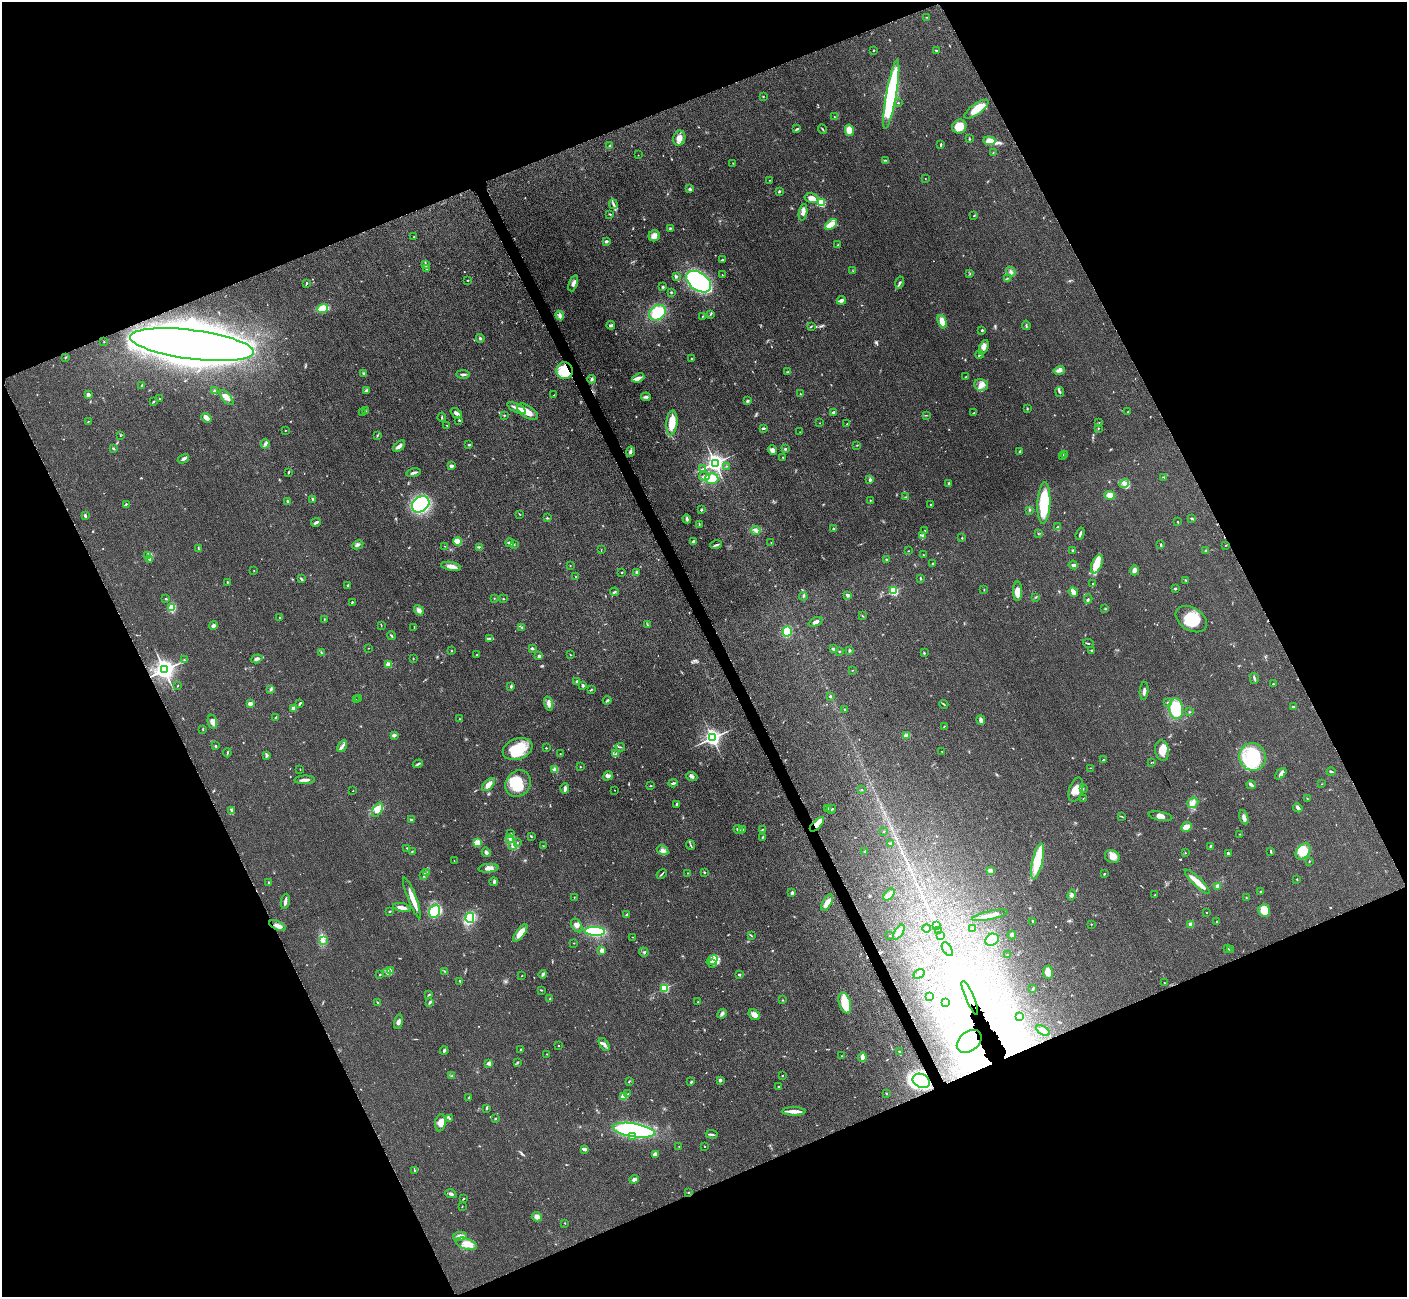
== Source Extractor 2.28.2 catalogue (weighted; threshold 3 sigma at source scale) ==
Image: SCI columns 65-5683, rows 190-5367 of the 5701 x 5665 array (HDU 1 of 3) = the unmasked area's bounding box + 8 px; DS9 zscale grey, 4 x 4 block average (1 PNG px = mean of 4 x 4 image px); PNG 1409 x 1299 px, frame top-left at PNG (2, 2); each listed source drawn as its Kron ellipse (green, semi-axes under 4 px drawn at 4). Shown black and unused: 44% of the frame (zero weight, under 3 of 5 exposures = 4% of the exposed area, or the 3 px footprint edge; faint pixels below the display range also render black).
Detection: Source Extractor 2.28.2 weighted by HDU 2 'WHT'. Background 0.0535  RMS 0.0059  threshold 0.0265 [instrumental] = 3 sigma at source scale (4.5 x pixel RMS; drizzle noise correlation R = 1.50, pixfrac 1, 0.05/0.05 arcsec/px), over >= 5 px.
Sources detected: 683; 2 too faint to see at this stretch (4 x 4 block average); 23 inside a brighter object's white glare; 4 cosmic-ray / hot-pixel residue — neither listed nor drawn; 8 coinciding with a brighter row at this scale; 46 inside a brighter listed object's ellipse — not listed separately; of the other 600, all 500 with FLUX_AUTO >= 1.31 (the completeness limit of this list) listed and drawn (100 fainter detections not listed), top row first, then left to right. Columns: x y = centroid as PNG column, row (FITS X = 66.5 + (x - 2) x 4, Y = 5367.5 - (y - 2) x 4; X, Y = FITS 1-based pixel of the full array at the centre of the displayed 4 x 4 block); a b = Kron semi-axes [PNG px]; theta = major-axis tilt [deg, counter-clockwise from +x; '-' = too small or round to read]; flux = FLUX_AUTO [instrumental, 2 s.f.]
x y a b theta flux
926 17 3 2 - 1.6
873 50 2 2 - 2.2
937 50 3 2 - 3.2
891 94 35 5 80 560
763 96 2 2 - 4
898 103 2 2 - 2.1
976 109 14 5 35 54
834 116 2 2 - 1.3
959 127 7 7 - 45
797 129 3 2 - 3.8
822 129 5 2 - 3.4
849 130 6 4 -76 40
679 138 7 6 - 27
969 139 3 2 - 2.2
989 141 6 3 -5 71
941 145 3 2 - 5.9
610 146 3 2 - 4.7
993 153 2 2 - 1.8
638 155 2 2 - 1.9
885 160 4 2 - 3.1
733 163 2 2 - 1.4
925 179 2 2 - 1.7
770 180 2 2 - 1.4
690 189 3 2 - 7.5
779 191 4 2 - 3.9
812 198 7 4 -15 30
821 203 2 2 - 270
613 204 5 2 - 6.6
803 212 8 4 81 16
610 214 3 2 - 3.1
974 216 4 2 - 2.7
831 224 7 4 38 35
670 228 3 2 - 4.3
654 236 5 5 - 24
414 237 2 2 - 2.3
606 241 3 3 - 5.6
838 245 2 2 - 1.7
722 260 3 2 - 4.2
425 264 2 2 - 2.4
427 269 3 2 - 2.3
853 271 3 2 - 1.6
1011 272 5 2 - 6.7
970 273 3 2 - 2.1
722 275 2 2 - 1.3
676 276 3 2 - 3.6
1007 278 2 2 - 2.1
467 280 2 2 - 1.9
699 282 14 8 -36 500
573 283 8 4 70 16
900 283 6 2 76 5.9
306 284 3 2 - 3.4
663 287 3 3 - 4
671 292 2 2 - 2.9
841 300 5 4 - 10
323 308 6 3 21 59
658 313 9 7 38 120
710 314 2 2 - 1.9
560 315 5 3 - 9
703 316 2 2 - 1.7
942 322 7 4 -72 38
611 325 4 2 - 8.4
1026 325 5 2 - 4
811 326 4 2 - 2.1
982 330 3 2 - 3.7
480 338 4 2 - 4.7
104 342 2 2 - 1.6
192 345 62 14 -7 9200
984 347 8 4 68 16
979 355 4 2 - 5.6
65 358 2 2 - 2.2
692 358 3 2 - 2.3
1059 370 6 3 16 10
565 371 8 8 - 110
788 371 2 2 - 1.6
364 374 3 2 - 7.9
463 374 7 2 0 7.2
965 377 2 2 - 2.1
638 378 6 3 20 18
592 379 4 3 - 6.2
141 385 3 2 - 2
981 385 7 5 -17 24
367 390 4 3 - 4.2
214 391 3 2 - 4.2
1060 392 5 2 - 6.2
800 394 2 2 - 3.3
88 395 4 3 - 13
554 395 2 2 - 1.8
646 397 5 3 - 7.4
227 398 9 3 -47 19
160 399 2 2 - 2.3
748 400 3 2 - 3.4
153 402 3 2 - 2.4
517 408 10 3 -25 17
1027 409 3 2 - 2.7
365 411 2 2 - 2.2
528 412 12 6 -34 40
834 412 4 2 - 5.8
1128 412 2 2 - 2.1
363 413 2 2 - 1.5
456 413 6 2 -39 15
974 413 3 2 - 2.7
504 415 2 2 - 2.9
926 415 2 2 - 1.6
442 417 4 2 - 2.6
206 418 5 3 - 29
459 420 3 2 - 3.1
88 421 3 2 - 1.3
672 423 12 5 85 63
820 423 2 2 - 1.3
1099 423 2 2 - 1.5
847 424 2 2 - 1.4
447 425 2 2 - 1.4
763 428 4 2 - 5.3
1098 428 2 2 - 2.6
285 430 2 2 - 2.4
800 432 2 2 - 1.7
377 435 3 2 - 2.5
120 436 2 2 - 1.5
265 444 4 3 - 7.2
469 445 3 2 - 3.8
857 445 2 2 - 1.9
399 446 7 3 42 19
113 448 3 2 - 4.3
785 449 2 2 - 4.8
772 450 4 4 - 14
630 452 5 3 - 7
1020 452 2 2 - 11
1064 454 2 2 - 2.7
783 457 2 2 - 1.9
1063 457 2 2 - 1.6
183 459 6 3 31 9.5
715 463 3 3 - 1900
451 466 4 2 - 9.5
726 466 2 2 - 1.4
703 469 2 2 - 2.8
288 472 3 2 - 2.7
414 473 7 2 13 9.6
704 476 5 3 - 8.6
1164 477 2 2 - 1.6
712 479 6 5 - 55
870 480 4 3 - 6.4
949 483 2 2 - 16
1124 484 5 3 - 10
1110 495 5 3 - 49
906 497 2 2 - 1.4
313 499 3 2 - 5.9
870 500 2 2 - 1.9
288 502 4 2 - 6.8
1044 503 21 6 87 170
126 504 3 2 - 2.6
421 504 9 7 37 290
931 505 2 2 - 10
701 509 2 2 - 5.4
1029 510 2 2 - 2.1
519 514 3 2 - 2.1
85 516 4 2 - 6
547 518 3 2 - 2.8
687 519 4 3 - 6.6
1191 519 3 2 - 6
316 522 5 2 - 10
1177 522 2 2 - 2.4
699 524 3 2 - 2.3
1058 527 3 2 - 4.4
833 529 2 2 - 3.9
756 530 5 2 - 6.5
925 530 2 2 - 4.9
1038 534 2 2 - 1.5
1080 534 6 2 72 7.7
923 536 2 2 - 3.5
962 538 2 2 - 2.8
693 541 3 2 - 5.9
458 542 4 2 - 50
771 542 2 2 - 2.2
510 543 4 3 - 8.9
358 545 6 2 27 7.1
514 545 2 2 - 1.6
716 545 6 2 19 7.7
1161 545 4 2 - 2.9
1226 545 2 2 - 1.4
445 546 2 2 - 1.7
479 547 3 2 - 3.2
198 549 3 2 - 2.3
601 550 2 2 - 1.5
908 551 2 2 - 1.8
1073 551 2 2 - 24
1206 551 3 2 - 3.1
923 555 2 2 - 1.6
148 556 3 2 - 3.6
150 559 2 2 - 2
887 559 2 2 - 5.6
932 563 3 2 - 2.1
1097 564 10 5 67 61
570 565 2 2 - 1.5
1073 565 4 2 - 12
451 566 10 4 -11 19
1134 570 5 4 - 12
254 571 2 2 - 1.9
622 572 2 2 - 2.2
637 572 4 2 - 6.5
576 577 2 2 - 2.5
301 579 3 2 - 5
921 579 2 2 - 2.7
1186 580 2 2 - 3.5
227 582 3 2 - 2.7
1092 584 4 2 - 2.7
348 585 3 2 - 4.1
1175 589 3 2 - 4.5
984 590 2 2 - 1.8
894 591 2 2 - 330
1018 591 10 4 89 40
615 592 4 2 - 4.5
1073 592 5 4 - 16
848 595 3 2 - 8.6
803 596 4 2 - 4.1
1036 597 2 2 - 2
165 598 2 2 - 1.4
494 598 2 2 - 1.4
503 599 2 2 - 2
1088 599 4 2 - 4.4
352 602 3 2 - 2.5
171 608 2 2 - 66
1105 608 2 2 - 1.9
419 610 5 4 - 14
862 616 2 2 - 1.7
279 617 2 2 - 1.5
324 619 2 2 - 1.9
1191 619 17 11 -31 99
815 622 7 3 24 12
647 624 3 2 - 2.8
213 625 4 3 - 8.3
381 625 3 2 - 2.3
414 627 3 2 - 1.7
522 627 3 2 - 2.3
787 631 5 4 - 87
391 636 4 2 - 4.1
490 638 2 2 - 2.5
1088 643 5 2 - 3.8
368 648 2 2 - 1.5
532 648 2 2 - 18
833 649 3 2 - 17
1091 650 3 2 - 3
451 651 2 2 - 2.2
839 651 2 2 - 1.7
849 651 3 3 - 3.7
321 652 2 2 - 1.9
924 653 3 2 - 3.2
477 655 2 2 - 1.7
571 655 2 2 - 1.8
539 656 3 2 - 8.8
257 659 6 2 18 11
413 659 2 2 - 2.6
184 660 2 2 - 2.6
388 664 2 2 - 94
164 670 3 3 - 2900
852 670 3 2 - 1.5
1254 678 5 2 - 5.7
577 681 3 2 - 3.7
1273 684 2 2 - 3.5
178 685 2 2 - 1.9
583 685 3 2 - 7
511 686 3 2 - 4.5
271 689 2 2 - 4.9
591 689 3 2 - 2.7
1144 691 9 2 85 10
830 697 3 2 - 3.4
359 698 2 2 - 1.5
356 700 2 2 - 2.4
607 700 4 2 - 4.8
1167 702 3 2 - 2.8
300 703 4 2 - 4.5
250 704 2 2 - 66
548 704 7 3 -74 13
944 704 4 2 - 3
1294 707 4 2 - 5.9
293 709 2 2 - 57
844 709 2 2 - 3
1176 709 10 7 -82 150
1189 712 2 2 - 1.6
276 717 3 2 - 3.4
460 719 3 2 - 2.1
981 720 5 2 - 13
212 722 7 4 -77 18
944 726 3 2 - 1.8
203 729 2 2 - 1.5
394 735 4 2 - 5.3
906 735 2 2 - 2.7
712 738 3 2 - 1600
215 746 3 2 - 3.2
342 746 6 2 60 10
620 747 5 2 - 3.4
546 748 2 2 - 1.9
518 749 15 10 21 120
942 751 2 2 - 1.5
1162 751 10 7 -81 45
227 753 4 2 - 3.5
560 754 2 2 - 1.8
616 754 3 2 - 4.2
267 755 4 2 - 4.4
1252 757 14 13 - 180
1103 760 3 2 - 4
1151 763 2 2 - 1.6
418 764 5 2 - 5.1
580 767 2 2 - 1.8
1090 768 2 2 - 1.3
300 769 2 2 - 1.4
555 770 2 2 - 99
1331 772 4 2 - 4.3
1281 774 7 4 45 12
608 776 5 4 - 12
692 776 6 3 -20 9.3
305 780 10 2 2 16
673 783 5 2 - 7.5
518 784 14 12 54 96
1322 784 2 2 - 2
488 785 8 4 45 23
1251 785 4 2 - 13
650 786 3 2 - 2.5
565 788 5 2 - 11
1083 789 3 2 - 2.7
614 790 2 2 - 1.5
862 790 2 2 - 5.6
1076 790 12 6 73 35
353 791 2 2 - 1.7
1083 799 2 2 - 1.4
1307 799 3 2 - 1.8
1193 803 6 5 - 15
676 804 3 2 - 4.2
827 808 3 2 - 3.7
1298 808 5 3 - 9.5
831 809 5 2 - 3.1
232 810 3 3 - 6.4
378 810 8 4 60 41
1122 816 3 2 - 1.8
1160 816 12 3 -11 16
1244 817 7 3 -72 15
411 820 2 2 - 9.8
817 824 9 4 46 28
1186 827 5 4 - 25
743 829 2 2 - 2.3
738 830 5 2 - 11
762 830 3 2 - 2
884 831 2 2 - 1.5
510 834 3 3 - 4.6
1239 834 2 2 - 1.6
531 837 2 2 - 2.3
762 837 2 2 - 2.2
510 839 4 3 - 8.8
517 842 2 2 - 2
477 843 2 2 - 170
891 843 3 2 - 5.7
512 845 4 2 - 5.4
690 845 5 2 - 4.7
543 846 2 2 - 1.4
1210 846 2 2 - 3.9
407 848 2 2 - 1.9
663 850 6 4 -30 13
412 851 2 2 - 1.7
1271 851 3 2 - 4.1
1303 851 9 6 52 59
486 852 5 3 - 8
865 852 3 2 - 4
1185 853 2 2 - 1.7
1228 853 3 2 - 5.3
1112 856 7 6 - 26
454 861 2 2 - 1.8
1037 861 18 5 78 110
1309 861 2 2 - 1.7
488 868 10 4 4 19
990 870 3 2 - 4.6
704 872 2 2 - 4.4
427 873 4 3 - 7.5
688 873 2 2 - 1.5
662 874 5 2 - 3.5
1105 874 2 2 - 2.7
423 875 3 2 - 2.8
1297 879 2 2 - 1.7
269 882 3 2 - 2.7
494 882 4 3 - 7.3
1197 882 17 4 -44 41
1218 886 3 2 - 18
1261 891 3 2 - 1.5
792 893 4 3 - 7.4
889 895 7 4 47 21
1072 895 5 3 - 7.8
1155 895 2 2 - 2.8
574 897 2 2 - 1.6
1246 897 2 2 - 1.9
412 898 22 3 -69 41
285 901 8 2 78 13
827 903 9 3 62 32
402 908 9 3 -12 18
1264 910 6 5 - 52
390 911 2 2 - 1.7
434 911 7 5 71 100
1207 913 2 2 - 3.8
627 914 3 2 - 4.6
990 915 18 3 12 29
470 918 5 4 - 130
1033 921 2 2 - 3.8
1217 922 2 2 - 3.4
1091 924 2 2 - 1.9
1191 924 2 2 - 63
577 925 7 5 -58 15
936 925 3 2 - 2.4
277 926 9 3 -24 17
926 928 4 2 - 6.7
973 929 3 2 - 3.8
939 930 2 2 - 2.1
595 931 10 4 -3 190
899 932 8 3 57 34
520 933 10 4 53 44
751 935 2 2 - 1.9
941 935 2 2 - 1.4
1012 935 4 3 - 10
890 936 2 2 - 1.4
633 937 2 2 - 1.8
323 940 4 2 - 4.1
992 940 7 5 33 48
574 943 2 2 - 1.4
947 949 8 2 -58 10
1228 949 3 2 - 2
602 950 3 3 - 13
1231 950 3 2 - 2.2
644 952 5 2 - 3
1007 955 2 2 - 1.5
712 960 6 3 35 11
713 964 4 3 - 7.1
391 970 2 2 - 2.3
445 971 3 2 - 1.8
1048 972 7 5 -82 29
387 973 2 2 - 3
543 974 4 2 - 6.7
919 974 6 3 31 8.6
380 975 2 2 - 2
739 975 3 2 - 4.3
522 976 2 2 - 1.5
460 981 2 2 - 4.6
1164 983 2 2 - 1.5
664 988 2 2 - 350
1033 988 3 2 - 2.6
541 990 3 2 - 2.5
429 995 4 2 - 3
929 997 3 2 - 3.4
550 998 3 2 - 3.3
970 998 18 2 -66 28
783 1000 2 2 - 1.9
378 1002 4 2 - 3.1
430 1002 3 2 - 5.3
697 1002 2 2 - 3.6
945 1002 2 2 - 6.6
845 1003 11 5 -72 94
722 1014 5 3 - 7
754 1015 6 4 -35 23
1020 1017 3 2 - 2.5
398 1022 7 3 79 9.3
1043 1031 7 3 -32 20
969 1041 14 9 38 90
604 1044 7 3 -54 11
559 1046 2 2 - 1.7
521 1050 2 2 - 2.7
444 1051 4 2 - 5.5
899 1052 2 2 - 1.8
547 1054 2 2 - 1.6
842 1056 2 2 - 2.1
862 1057 4 2 - 32
517 1062 3 2 - 2.8
489 1063 4 3 - 12
452 1076 2 2 - 2.3
782 1076 3 2 - 1.6
720 1080 3 3 - 5.8
629 1081 2 2 - 1.7
921 1081 9 6 -24 140
691 1082 3 2 - 4.3
779 1087 2 2 - 3
886 1093 2 2 - 1.5
628 1094 2 2 - 2
469 1097 3 2 - 1.9
623 1097 2 2 - 120
486 1108 3 2 - 4.8
794 1111 12 2 -1 31
449 1118 3 2 - 2.9
495 1118 2 2 - 4.5
440 1123 9 5 83 25
634 1130 21 6 -9 630
712 1134 6 2 -9 6.2
632 1137 2 2 - 3.5
679 1146 2 2 - 1.4
704 1146 2 2 - 1.5
584 1149 3 2 - 16
655 1154 3 3 - 12
415 1171 2 2 - 1.3
634 1179 4 4 - 11
688 1192 2 2 - 2.1
451 1194 6 2 -19 8.8
463 1199 3 2 - 2.3
462 1206 2 2 - 1.5
537 1217 5 4 - 14
565 1223 2 2 - 1.6
460 1236 7 4 10 18
466 1244 11 5 -19 33
Overlapping masked pixels (flux is a lower limit): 3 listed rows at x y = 565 371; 817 824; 277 926
Diffuse or blended objects may show on this block-average render without a row.